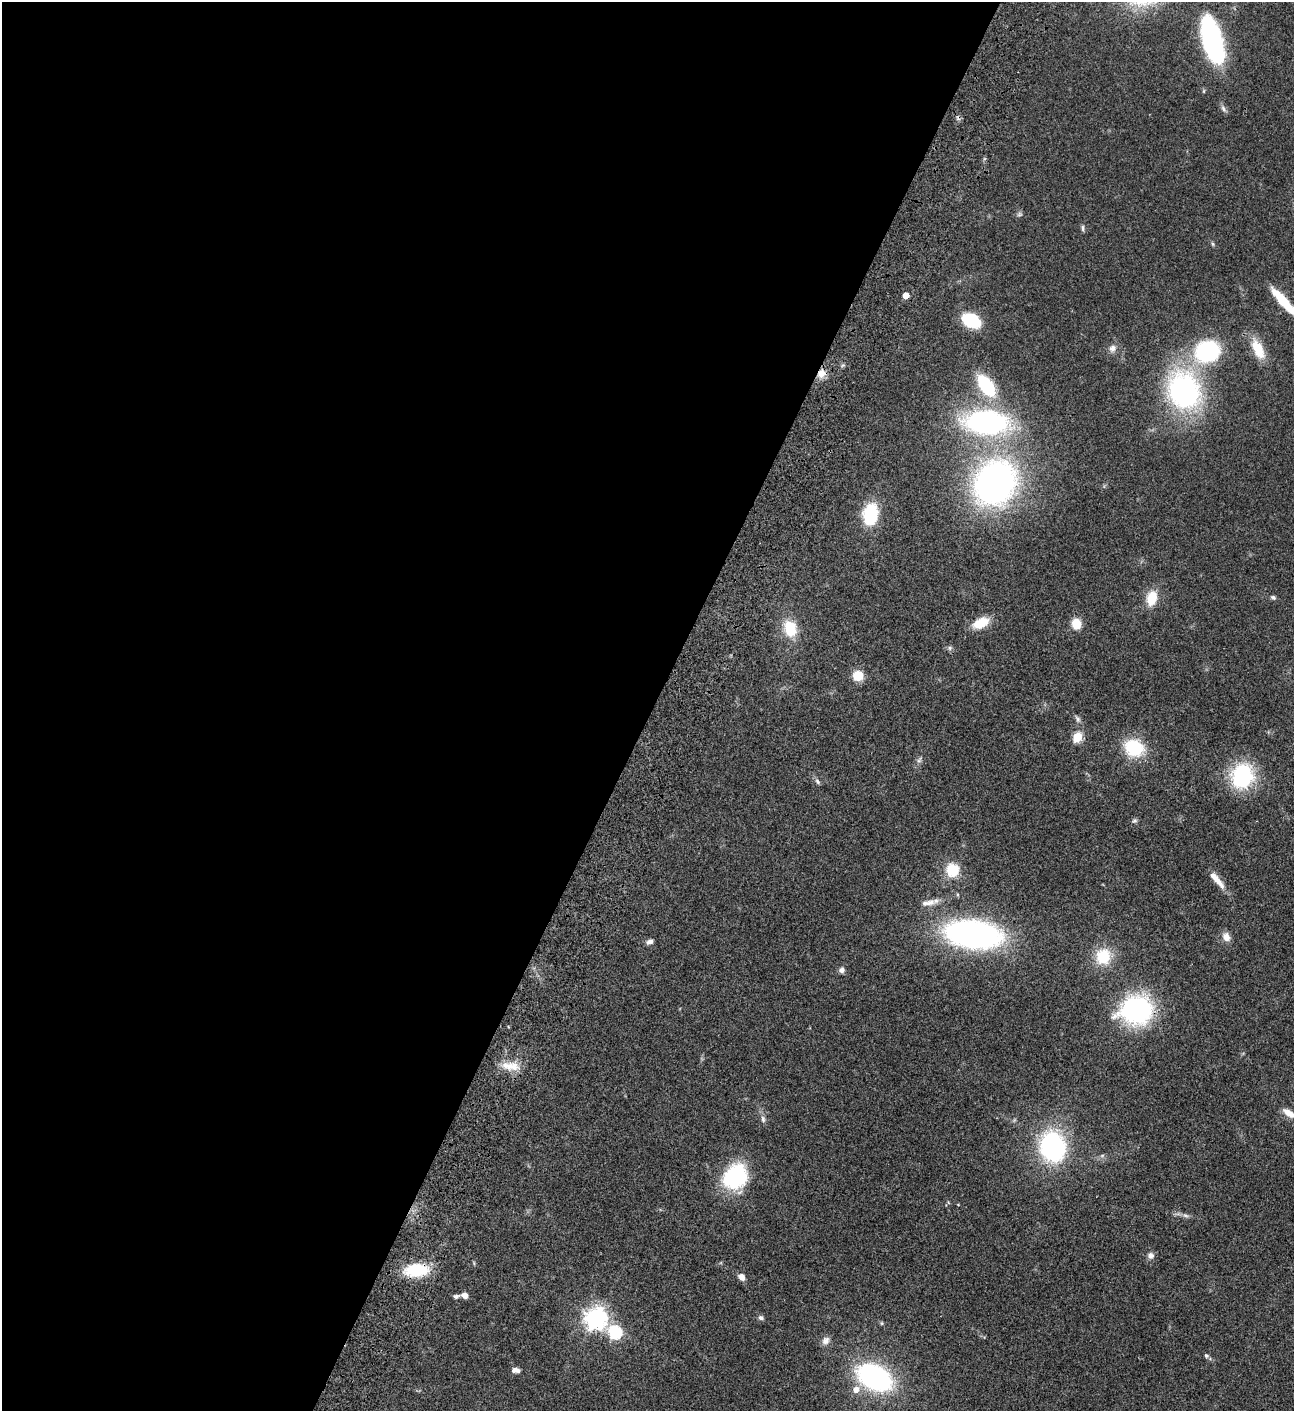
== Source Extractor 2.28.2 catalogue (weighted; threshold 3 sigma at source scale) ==
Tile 5 of 4 x 4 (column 1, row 2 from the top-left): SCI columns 505-1796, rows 3023-4431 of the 6048 x 6047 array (HDU 1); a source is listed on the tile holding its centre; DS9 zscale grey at full resolution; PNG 1296 x 1413 px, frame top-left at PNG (2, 2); no overlay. Shown black and unused: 51% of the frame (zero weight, under 3 of 4 exposures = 13% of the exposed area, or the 3 px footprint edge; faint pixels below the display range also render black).
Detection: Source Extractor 2.28.2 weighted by HDU 2 'WHT'; one run over the whole footprint, this tile lists its part. Background 0.0644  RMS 0.0059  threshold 0.0263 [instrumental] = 3 sigma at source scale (4.5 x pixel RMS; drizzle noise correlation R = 1.50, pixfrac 1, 0.05/0.05 arcsec/px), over >= 5 px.
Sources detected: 64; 1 cosmic-ray / hot-pixel residue — not listed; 2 inside a brighter listed object's ellipse — not listed separately; the other 61 listed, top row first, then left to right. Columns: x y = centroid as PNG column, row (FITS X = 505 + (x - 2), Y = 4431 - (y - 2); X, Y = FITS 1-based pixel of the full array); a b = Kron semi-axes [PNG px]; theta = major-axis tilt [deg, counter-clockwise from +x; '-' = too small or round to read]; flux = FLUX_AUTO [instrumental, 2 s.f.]
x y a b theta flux
1212 39 47 18 -75 87
1223 109 12 5 -65 1.7
1019 214 8 6 2 1.2
1083 228 8 4 -86 1.2
1213 244 6 4 -88 0.72
906 295 5 4 - 6.6
1283 301 36 8 -48 19
971 320 15 9 -26 37
1112 348 11 9 54 3
1258 349 26 12 -65 14
1207 351 21 17 24 67
821 373 13 10 60 5.4
986 385 23 12 -55 35
1184 391 29 24 -64 140
986 422 36 19 -4 140
995 483 39 33 58 210
870 514 17 11 80 39
1273 597 8 5 -28 1.1
1152 598 17 11 78 12
981 623 19 10 26 12
1076 624 8 7 - 12
790 628 17 13 -71 18
950 648 7 5 48 1.2
858 676 9 9 - 11
1078 719 11 6 -62 1.7
1077 737 5 5 - 34
1134 748 21 17 -21 28
919 760 11 5 60 1.7
1242 776 22 19 70 56
817 781 9 5 -55 1.3
1134 821 7 6 - 1.2
952 870 11 11 - 19
1216 879 27 7 -49 7.1
936 901 16 8 29 3.3
973 934 47 22 -6 190
1226 937 12 9 -61 4.1
650 941 8 5 25 2.3
1103 956 17 16 - 19
842 970 8 7 - 2.1
1137 1010 26 22 10 100
511 1066 27 12 -5 9.2
1289 1113 16 7 -34 5.3
763 1119 10 6 -75 1.8
1052 1146 24 19 -79 97
735 1177 29 24 38 48
1185 1215 9 5 -7 1.6
1151 1256 9 8 - 2.4
474 1263 6 4 -72 0.58
417 1270 21 11 5 32
742 1277 8 7 - 3.2
465 1295 7 5 -37 3.1
456 1296 7 4 7 1.5
595 1318 8 7 - 400
761 1318 7 6 - 1.5
882 1323 5 5 - 0.72
615 1332 7 6 - 70
826 1341 11 9 54 3.1
1206 1356 7 5 -38 1
515 1370 9 5 -6 2.5
874 1377 28 17 -27 110
856 1389 8 7 - 4.5
Overlapping masked pixels (flux is a lower limit): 3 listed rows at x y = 821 373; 1137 1010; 417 1270
Isophote crosses this tile's border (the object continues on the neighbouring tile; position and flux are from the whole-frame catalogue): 2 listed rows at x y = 1283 301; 1289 1113